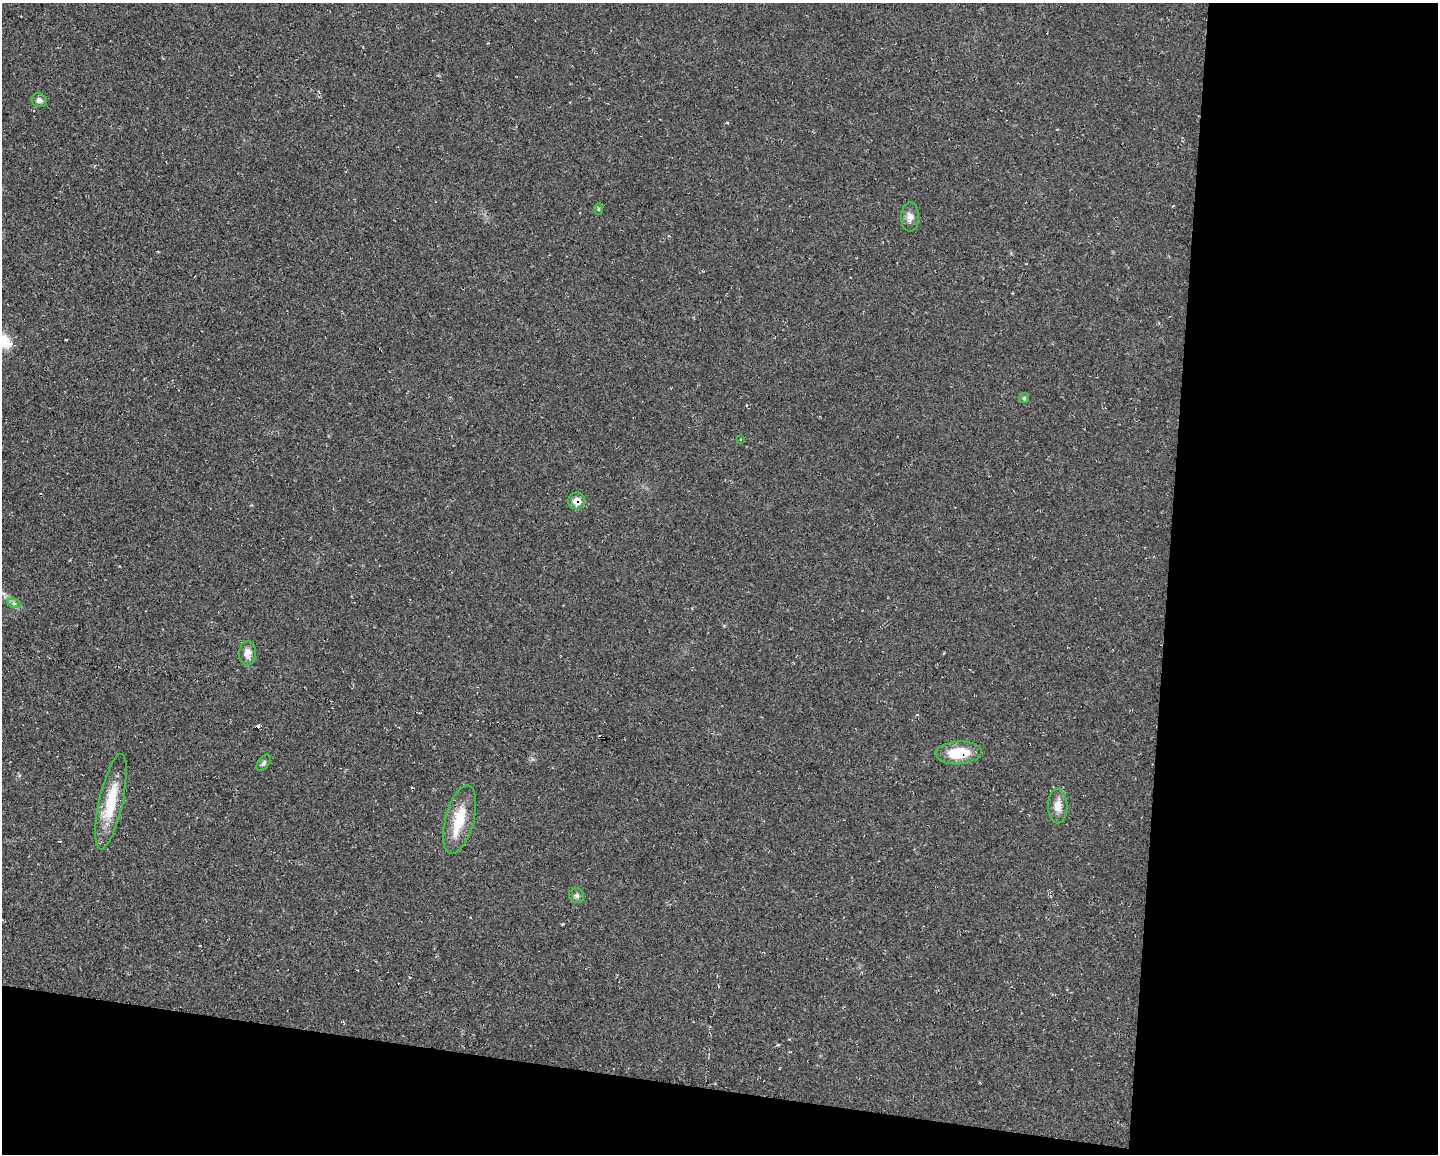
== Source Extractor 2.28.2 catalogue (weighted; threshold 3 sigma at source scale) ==
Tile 12 of 3 x 4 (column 3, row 4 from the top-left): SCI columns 3090-4525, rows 1-1152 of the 4631 x 4609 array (HDU 1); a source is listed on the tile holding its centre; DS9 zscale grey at full resolution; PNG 1440 x 1156 px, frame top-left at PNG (2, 3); each listed source drawn as its Kron ellipse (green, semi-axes under 4 px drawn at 4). Shown black and unused: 25% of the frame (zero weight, under 2 of 3 exposures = <1% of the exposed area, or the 3 px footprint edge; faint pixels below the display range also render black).
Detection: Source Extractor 2.28.2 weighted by HDU 2 'WHT'; one run over the whole footprint, this tile lists its part. Background 0.0251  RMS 0.0063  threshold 0.0285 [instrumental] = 3 sigma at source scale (4.5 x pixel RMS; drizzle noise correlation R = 1.50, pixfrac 1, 0.05/0.05 arcsec/px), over >= 5 px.
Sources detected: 17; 2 cosmic-ray / hot-pixel residue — neither listed nor drawn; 1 inside a brighter listed object's ellipse — not listed separately; the other 14 listed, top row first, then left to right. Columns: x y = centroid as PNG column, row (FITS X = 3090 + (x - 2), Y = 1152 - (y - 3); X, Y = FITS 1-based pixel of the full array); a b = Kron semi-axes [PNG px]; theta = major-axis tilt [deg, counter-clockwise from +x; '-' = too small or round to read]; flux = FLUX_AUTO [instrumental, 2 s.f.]
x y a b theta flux
39 100 8 6 -22 2.3
598 209 6 4 89 0.72
910 217 14 9 89 4.2
1024 398 5 5 - 0.78
740 439 3 2 - 0.46
576 501 8 8 - 5.8
14 603 7 4 -19 1.4
247 653 12 8 87 5.7
959 753 23 11 4 19
264 763 9 5 53 1.6
111 802 49 12 78 24
1058 806 17 9 -89 6.8
460 820 35 14 75 21
577 896 8 7 - 1.9
Overlapping masked pixels (flux is a lower limit): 2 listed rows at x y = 576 501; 959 753